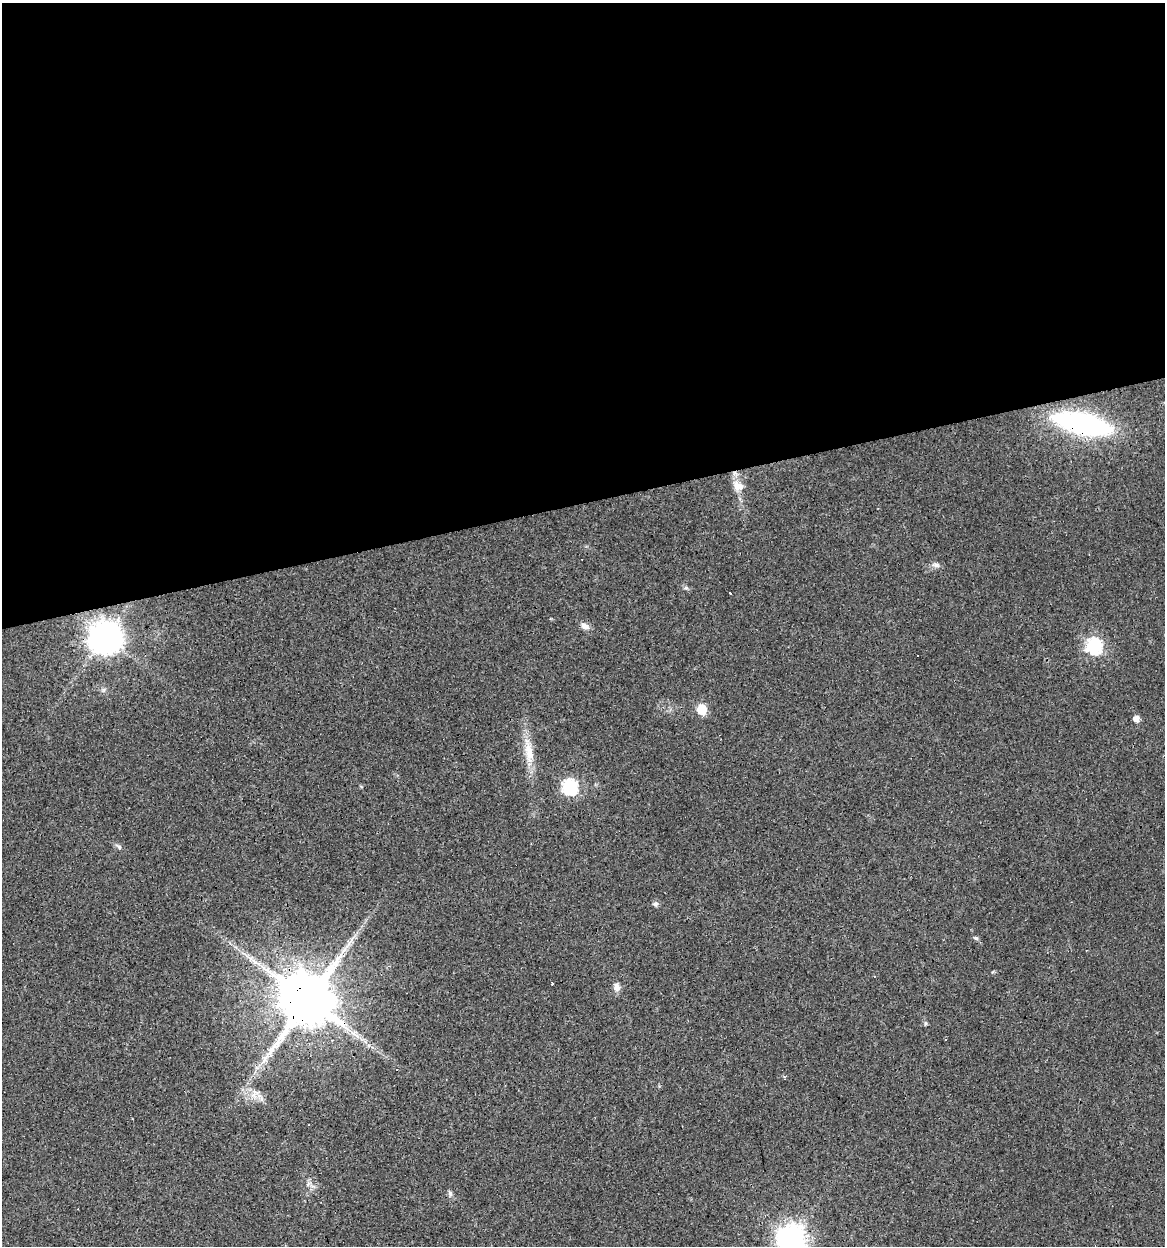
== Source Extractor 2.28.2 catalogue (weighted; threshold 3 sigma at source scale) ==
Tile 2 of 4 x 4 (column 2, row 1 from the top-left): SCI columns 1195-2357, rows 3735-4978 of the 4761 x 4978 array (HDU 1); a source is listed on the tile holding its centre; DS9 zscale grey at full resolution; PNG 1167 x 1248 px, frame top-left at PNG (2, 3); no overlay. Shown black and unused: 40% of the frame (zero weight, under 3 of 4 exposures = <1% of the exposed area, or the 3 px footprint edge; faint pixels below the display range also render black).
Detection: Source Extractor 2.28.2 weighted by HDU 2 'WHT'; one run over the whole footprint, this tile lists its part. Background 0.021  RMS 0.0031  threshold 0.0139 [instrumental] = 3 sigma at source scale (4.5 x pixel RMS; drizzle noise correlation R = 1.50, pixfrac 1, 0.0396/0.0396 arcsec/px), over >= 5 px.
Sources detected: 32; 1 inside a brighter object's white glare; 6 cosmic-ray / hot-pixel residue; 2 long thin detections or spike segments (spike, bleed or trail) — not listed; the other 23 listed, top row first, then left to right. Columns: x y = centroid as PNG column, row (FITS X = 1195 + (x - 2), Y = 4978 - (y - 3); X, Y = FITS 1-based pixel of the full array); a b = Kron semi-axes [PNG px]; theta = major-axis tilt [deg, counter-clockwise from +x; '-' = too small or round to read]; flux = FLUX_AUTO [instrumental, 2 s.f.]
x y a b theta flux
1082 424 50 18 -13 66
738 486 16 12 -35 3.5
936 565 12 6 -11 1.2
686 588 6 5 - 0.61
730 593 3 2 - 0.35
585 626 12 8 -30 1.6
104 637 10 9 - 500
1094 646 7 7 - 69
702 709 6 6 - 13
1136 719 5 5 - 2.4
529 751 39 11 -82 7.3
570 787 7 7 - 63
119 846 11 5 -38 0.83
656 904 7 6 - 0.86
976 938 7 4 -35 0.5
617 987 11 8 -83 1.7
307 1000 15 15 - 2500
925 1023 7 4 82 0.41
397 1069 3 3 - 2.3
255 1093 16 10 57 2.8
308 1184 7 4 57 0.74
450 1193 8 5 -74 0.78
791 1238 9 9 - 340
Overlapping masked pixels (flux is a lower limit): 2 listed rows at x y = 1082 424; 307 1000
Isophote crosses this tile's border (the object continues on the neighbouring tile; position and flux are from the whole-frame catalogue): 1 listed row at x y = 791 1238